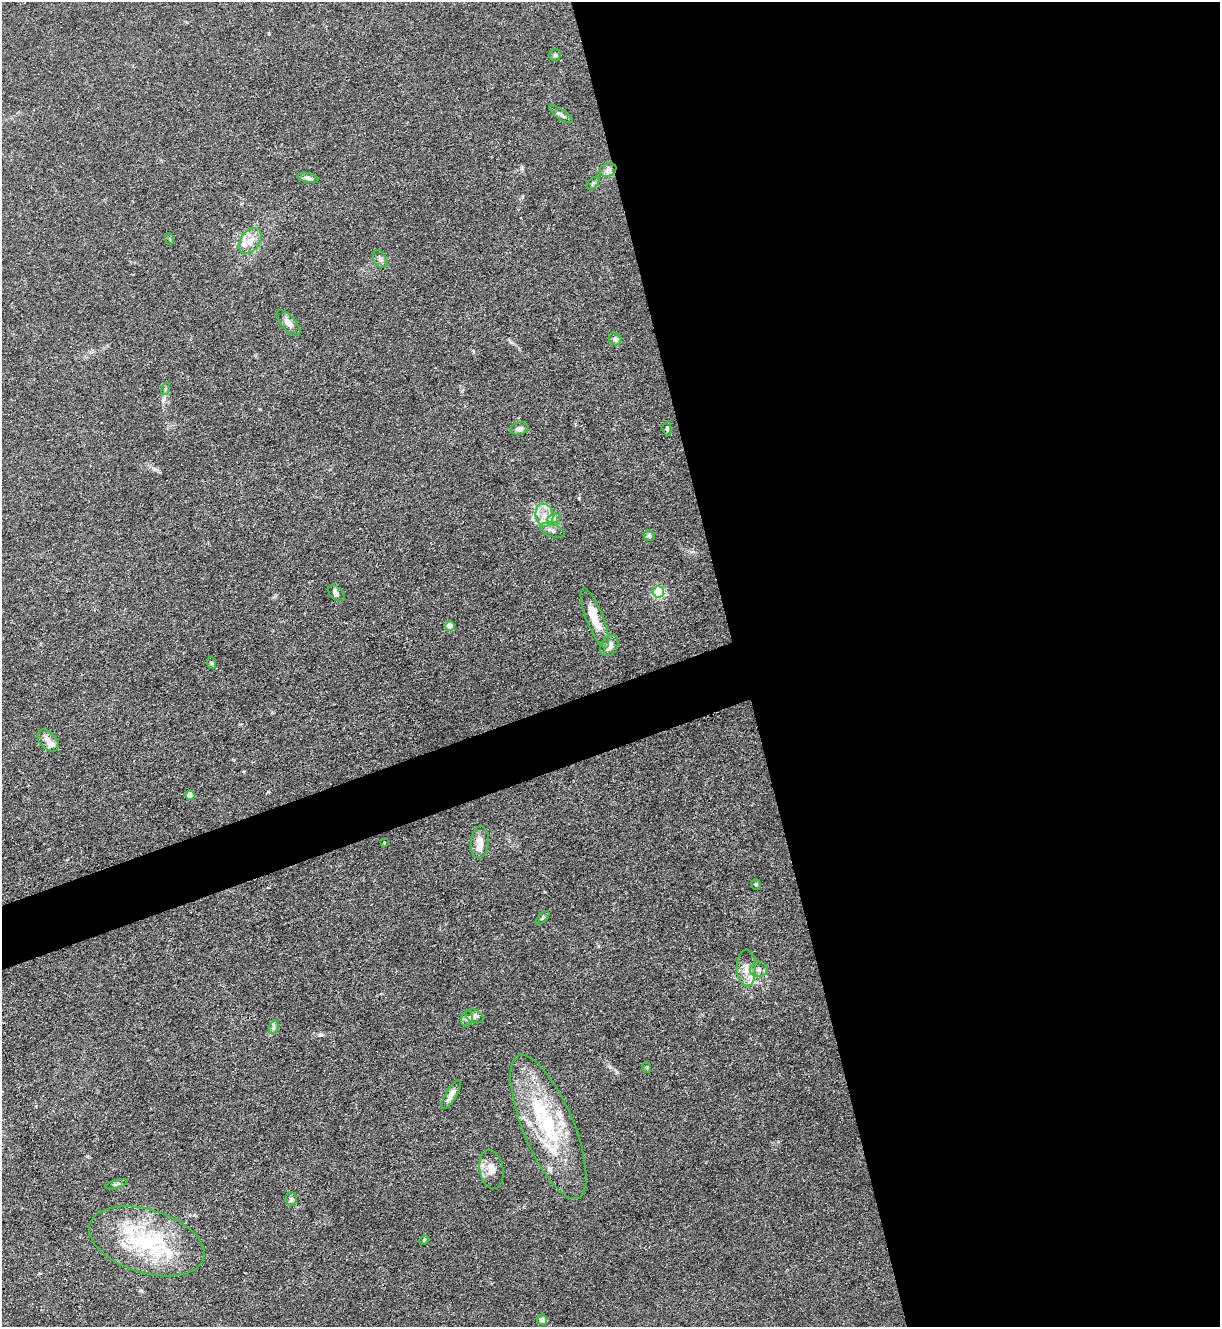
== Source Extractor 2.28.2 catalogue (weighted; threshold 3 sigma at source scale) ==
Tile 8 of 4 x 4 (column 4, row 2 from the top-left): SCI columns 3798-5015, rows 2653-3977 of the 5287 x 5305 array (HDU 1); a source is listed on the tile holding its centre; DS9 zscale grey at full resolution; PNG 1222 x 1329 px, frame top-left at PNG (2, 2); each listed source drawn as its Kron ellipse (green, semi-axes under 4 px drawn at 4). Shown black and unused: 42% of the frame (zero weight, under 3 of 4 exposures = <1% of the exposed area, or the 3 px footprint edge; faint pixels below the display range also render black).
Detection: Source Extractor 2.28.2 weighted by HDU 2 'WHT'; one run over the whole footprint, this tile lists its part. Background 0.0279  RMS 0.0026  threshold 0.0119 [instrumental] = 3 sigma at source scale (4.5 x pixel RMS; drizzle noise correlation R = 1.50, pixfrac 1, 0.05/0.05 arcsec/px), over >= 5 px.
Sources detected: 59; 16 inside a brighter listed object's ellipse — not listed separately; the other 43 listed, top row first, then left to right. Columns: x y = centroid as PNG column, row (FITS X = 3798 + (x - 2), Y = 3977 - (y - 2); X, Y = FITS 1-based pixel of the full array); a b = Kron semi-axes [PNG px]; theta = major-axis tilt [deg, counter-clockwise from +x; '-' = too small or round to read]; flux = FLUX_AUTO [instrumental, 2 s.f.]
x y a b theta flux
555 55 6 6 - 0.46
561 114 14 5 -35 0.86
608 170 9 6 21 1
308 178 10 5 -13 0.84
593 183 7 4 45 0.45
170 239 6 3 -71 0.27
250 241 14 9 55 2.8
380 259 9 6 -60 0.85
288 323 16 7 -48 1.6
615 339 6 6 - 0.66
165 389 6 4 71 0.34
520 429 9 6 11 0.85
667 429 7 4 -85 0.41
544 515 11 9 -80 2.7
554 518 7 4 21 0.63
552 530 13 6 -21 1.2
649 536 5 5 - 0.52
659 592 5 5 - 34
337 594 10 6 -42 0.89
595 618 32 8 -69 5.5
450 626 5 5 - 6.2
609 646 11 8 60 2.2
211 663 6 4 -71 0.35
48 740 13 8 -48 1.9
190 795 4 4 - 3.6
480 842 16 9 86 2.4
384 843 3 2 - 0.26
756 884 5 4 - 0.36
543 918 8 3 45 0.39
746 968 18 9 -89 2.8
759 970 9 7 0 0.97
475 1016 9 6 -26 0.81
467 1019 8 6 69 0.7
274 1027 7 4 72 0.58
647 1067 5 4 - 0.34
451 1095 16 5 58 1.7
548 1127 77 25 -67 27
491 1169 19 12 -80 2.8
117 1184 11 4 16 0.58
291 1199 7 6 - 0.7
424 1240 5 4 - 0.3
147 1241 59 32 -17 28
542 1320 5 5 - 1.6
Unlisted compact peaks at least as high as the median listed source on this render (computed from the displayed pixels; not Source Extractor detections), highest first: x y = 320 1035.